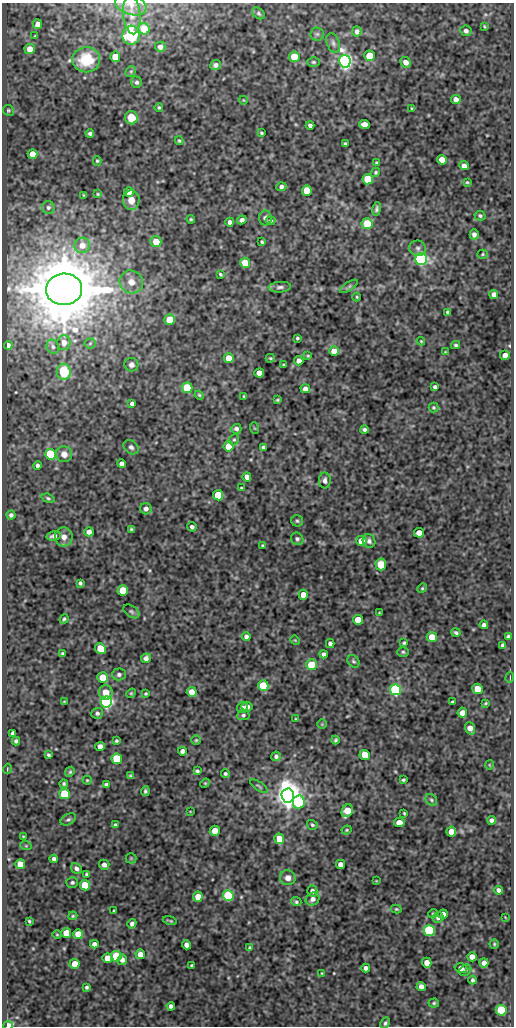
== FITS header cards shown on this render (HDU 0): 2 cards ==
NAXIS1  =                  512
NAXIS2  =                 1024

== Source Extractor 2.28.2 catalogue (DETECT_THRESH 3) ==
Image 512 x 1024 px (HDU 0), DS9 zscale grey, 1 PNG px = 1 image px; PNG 516 x 1028 px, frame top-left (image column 1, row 1024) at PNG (2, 3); each listed source drawn as its Kron ellipse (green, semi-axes under 4 px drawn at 4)
Background 71.7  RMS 0.49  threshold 1.48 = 3 sigma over >= 5 px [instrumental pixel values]
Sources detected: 276; all 276 listed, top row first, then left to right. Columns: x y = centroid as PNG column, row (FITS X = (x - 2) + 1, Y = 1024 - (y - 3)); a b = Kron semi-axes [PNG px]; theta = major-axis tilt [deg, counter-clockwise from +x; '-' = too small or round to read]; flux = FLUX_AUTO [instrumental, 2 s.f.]
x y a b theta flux
131 5 16 10 -18 270
259 13 7 5 -40 63
132 15 19 8 -85 320
38 24 5 4 - 220
484 26 4 3 - 35
144 29 6 5 - 910
357 31 5 4 - 120
466 31 6 5 - 110
317 34 6 6 - 76
131 35 9 8 - 2200
35 36 3 2 - 30
333 43 10 6 -68 110
160 47 5 5 - 160
30 49 5 5 - 390
370 56 5 5 - 1300
115 57 5 5 - 790
294 57 5 5 - 1200
86 60 14 12 2 930
345 61 6 5 - 17000
313 62 6 4 -1 52
406 62 5 5 - 220
215 65 5 5 - 110
131 71 6 4 44 52
137 82 6 5 - 87
243 100 4 3 - 24
456 100 5 4 - 230
159 107 4 4 - 48
412 109 3 3 - 39
8 110 6 5 - 48
131 118 6 6 - 440
364 124 5 4 - 250
310 125 4 4 - 84
90 133 4 3 - 75
262 133 3 3 - 45
179 141 4 4 - 50
345 144 4 3 - 59
32 154 5 5 - 450
442 160 5 5 - 330
97 161 5 4 - 46
377 163 4 3 - 43
464 166 5 4 - 200
376 172 5 4 - 51
368 179 5 5 - 1900
467 182 4 3 - 35
281 187 5 4 - 92
307 191 5 5 - 1000
129 192 5 5 - 380
98 194 3 3 - 31
84 195 3 2 - 25
131 200 9 8 - 310
48 207 6 6 - 79
376 209 7 4 79 82
480 216 6 4 -13 58
265 218 7 6 - 100
191 219 4 3 - 44
242 220 5 4 - 110
271 221 5 3 - 48
230 222 4 4 - 150
367 224 5 5 - 1400
474 234 5 4 - 130
156 242 5 5 - 560
262 242 4 3 - 49
82 245 8 7 - 330
418 248 8 7 - 110
483 254 5 4 - 46
421 259 6 5 - 10000
245 263 5 5 - 740
220 274 4 3 - 44
131 282 12 11 - 340
349 286 10 4 33 61
280 287 11 5 4 110
64 289 18 16 5 260000
494 294 5 4 - 150
357 297 4 3 - 32
448 312 4 3 - 56
170 320 5 5 - 920
297 338 3 3 - 46
421 341 4 3 - 34
64 343 7 6 - 250
90 343 5 5 - 51
8 345 4 3 - 110
456 345 4 3 - 51
53 347 7 6 - 93
334 351 5 5 - 500
445 352 3 2 - 26
505 355 5 5 - 240
308 356 4 4 - 36
229 358 5 5 - 380
270 358 4 3 - 38
299 361 4 4 - 200
131 365 7 6 - 110
284 365 3 2 - 33
64 372 8 7 - 1300
259 373 5 4 - 360
435 387 4 4 - 100
187 388 5 5 - 2400
305 389 5 4 - 170
199 395 4 4 - 41
244 396 3 3 - 34
277 400 3 3 - 39
132 404 4 4 - 100
433 407 5 5 - 45
254 428 6 3 -70 32
236 429 5 5 - 97
364 429 4 3 - 77
234 440 6 4 66 55
229 446 5 5 - 870
131 447 8 6 -40 100
263 447 4 3 - 58
50 454 5 5 - 2900
64 454 8 7 - 280
122 464 4 4 - 150
37 466 4 3 - 95
247 477 4 4 - 180
325 481 8 6 -88 140
241 488 3 2 - 31
218 495 5 5 - 1200
48 498 7 4 -16 56
146 509 6 5 - 130
11 515 4 4 - 92
297 521 6 5 - 60
192 527 5 4 - 85
131 529 4 3 - 50
89 532 4 4 - 170
419 533 5 4 - 370
54 536 7 4 12 130
64 537 9 9 - 220
297 539 6 6 - 80
361 541 5 5 - 550
369 541 7 6 - 120
262 545 3 2 - 32
381 564 6 5 - 950
80 583 4 3 - 61
422 588 5 4 - 40
123 590 5 5 - 1000
303 595 5 4 - 320
131 611 9 5 -35 74
379 613 3 2 - 24
64 619 5 4 - 48
358 620 5 5 - 570
484 625 4 4 - 100
456 633 5 4 - 57
246 636 4 4 - 120
508 636 4 3 - 66
432 637 5 5 - 490
295 640 5 4 - 31
330 643 4 4 - 110
404 643 4 3 - 47
503 645 4 4 - 75
100 648 5 5 - 1000
403 652 6 5 - 52
62 653 3 3 - 41
323 654 4 4 - 100
146 658 5 4 - 150
353 661 7 5 -49 61
312 665 5 5 - 1600
119 674 7 6 - 97
102 677 5 5 - 790
510 678 5 2 - 29
263 686 5 5 - 1800
477 689 5 5 - 510
395 690 5 5 - 6200
106 692 7 7 - 370
192 692 5 5 - 410
131 693 5 4 - 39
146 694 4 4 - 43
64 701 3 2 - 27
106 702 5 5 - 12000
452 702 3 3 - 46
485 703 4 3 - 35
242 707 6 5 - 86
247 707 5 5 - 150
97 713 6 5 - 85
462 713 5 5 - 240
243 715 6 5 - 71
296 719 3 2 - 27
322 724 5 5 - 37
470 728 6 5 - 230
13 733 4 4 - 91
196 740 5 5 - 41
335 740 4 3 - 52
16 741 4 4 - 79
116 741 3 3 - 48
100 747 5 4 - 230
183 751 4 4 - 180
48 755 4 3 - 52
365 755 5 5 - 860
276 756 4 4 - 70
117 759 5 5 - 2200
489 765 5 3 - 27
7 769 5 3 - 25
197 771 4 3 - 60
70 772 5 4 - 47
225 774 4 4 - 62
131 776 4 3 - 47
87 780 4 4 - 38
403 780 4 3 - 43
205 783 5 4 - 39
64 784 4 3 - 54
106 784 4 3 - 62
259 786 10 3 -35 53
145 791 5 4 - 64
65 794 5 5 - 2200
288 796 7 6 - 48000
431 800 6 5 - 61
299 802 6 6 - 3100
190 811 3 2 - 22
347 811 7 5 62 730
404 813 3 2 - 35
68 819 8 5 29 73
491 820 4 4 - 100
399 823 5 4 - 380
115 825 3 3 - 50
312 825 5 4 - 57
347 830 5 3 - 37
215 831 5 5 - 400
451 832 5 5 - 300
23 836 3 2 - 24
279 839 5 5 - 660
26 846 6 3 -18 36
131 858 5 5 - 36
54 859 4 4 - 110
20 864 5 5 - 570
340 864 4 4 - 220
104 865 5 5 - 140
76 868 6 5 - 110
87 874 4 4 - 62
288 878 8 7 - 220
376 881 3 2 - 21
72 882 6 5 - 66
85 885 5 5 - 1200
499 890 4 4 - 110
312 891 5 5 - 130
228 896 5 5 - 3900
198 897 5 5 - 430
312 899 7 6 - 160
296 902 5 4 - 55
396 909 5 4 - 41
114 911 3 3 - 42
433 913 5 3 - 28
443 914 5 4 - 170
73 916 4 3 - 41
505 917 4 2 - 22
438 918 5 5 - 93
29 921 3 3 - 41
170 921 7 2 -15 43
132 924 5 4 - 110
429 931 5 5 - 4800
66 933 5 5 - 620
78 934 5 5 - 670
57 935 5 3 - 31
94 944 4 4 - 170
494 944 4 4 - 42
186 945 4 4 - 190
250 948 4 3 - 63
140 954 5 5 - 320
116 956 5 5 - 2500
472 957 5 4 - 270
107 958 5 5 - 450
122 960 5 4 - 160
427 963 5 4 - 330
484 963 4 4 - 190
75 964 5 5 - 550
192 965 3 3 - 38
366 968 4 4 - 130
461 968 6 4 -17 150
465 970 6 5 - 57
322 973 3 2 - 25
473 980 4 4 - 71
87 987 4 4 - 61
421 987 5 4 - 160
434 1003 5 4 - 46
171 1006 4 4 - 94
501 1010 5 5 - 2100
385 1023 6 4 62 66
8 1025 5 3 - 1200
At the frame edge (FLAGS 8, measured only in part): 2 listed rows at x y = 131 5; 8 1025